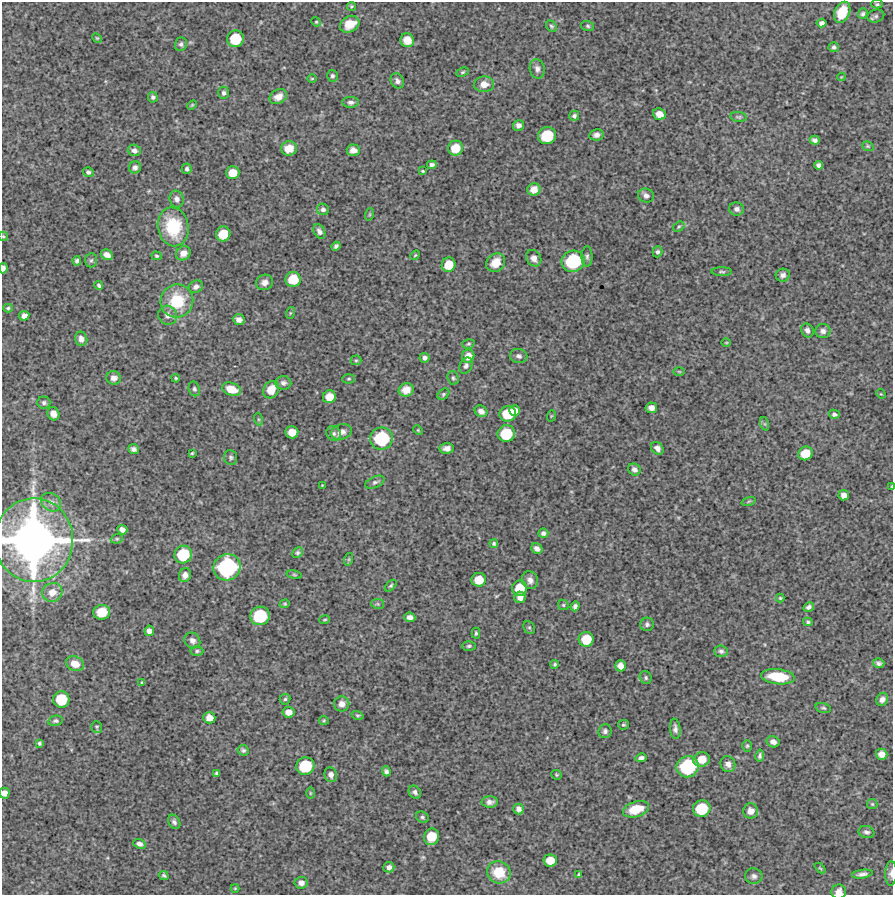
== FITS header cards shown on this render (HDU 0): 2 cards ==
NAXIS1  =                  891 /Length X axis
NAXIS2  =                  893 /Length Y axis

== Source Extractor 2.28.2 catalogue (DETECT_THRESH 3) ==
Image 891 x 893 px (HDU 0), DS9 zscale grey, 1 PNG px = 1 image px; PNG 895 x 897 px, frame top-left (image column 1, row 893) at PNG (2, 2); each listed source drawn as its Kron ellipse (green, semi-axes under 4 px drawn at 4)
Background 4410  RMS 290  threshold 870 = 3 sigma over >= 5 px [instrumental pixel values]
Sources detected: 235; all 235 listed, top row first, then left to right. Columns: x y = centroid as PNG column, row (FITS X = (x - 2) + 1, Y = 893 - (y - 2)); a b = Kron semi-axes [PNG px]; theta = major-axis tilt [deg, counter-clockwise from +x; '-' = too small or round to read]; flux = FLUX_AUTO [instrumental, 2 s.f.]
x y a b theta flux
877 4 6 4 0 2.7e+04
351 6 5 4 - 2.2e+04
842 12 11 7 66 4.6e+05
863 14 5 5 - 3.7e+04
876 16 8 6 16 4.6e+04
316 22 5 4 - 2.3e+04
821 23 5 4 - 6.2e+04
350 24 10 8 30 2.8e+05
551 26 6 5 - 3.0e+04
588 26 6 5 - 3.4e+04
97 38 5 4 - 2.2e+04
235 39 8 8 - 6.3e+05
407 40 7 6 - 2.5e+05
181 44 7 5 71 4.9e+04
834 47 5 5 - 4.4e+04
537 69 10 7 -78 8.4e+04
463 72 6 4 27 2.8e+04
332 76 6 5 - 4.2e+04
841 77 4 3 - 1.6e+04
312 79 5 3 - 1.7e+04
397 81 8 6 -58 6.9e+04
484 84 10 8 2 1.6e+05
224 93 6 5 - 4.8e+04
153 97 5 5 - 4.0e+04
278 97 9 7 28 1.5e+05
351 102 8 5 0 6.2e+04
192 105 6 3 45 2.1e+04
659 114 6 5 - 1.7e+05
574 116 5 5 - 4.7e+04
738 117 8 5 -6 3.7e+04
518 125 6 5 - 8.9e+04
596 135 7 5 10 8.0e+04
547 136 9 8 - 7.0e+05
815 140 5 4 - 6.7e+04
868 146 6 4 -21 2.5e+04
289 148 8 7 - 2.5e+05
455 148 7 7 - 3.6e+05
134 150 6 5 - 7.3e+04
353 150 6 5 - 1.1e+05
432 165 5 4 - 5.2e+04
818 165 4 4 - 5.7e+04
135 167 6 6 - 6.5e+04
187 169 5 5 - 4.3e+04
423 171 4 2 - 2.3e+04
88 172 5 5 - 4.5e+04
233 173 6 6 - 2.6e+05
534 189 6 6 - 1.9e+05
646 195 8 7 - 8.0e+04
177 199 8 7 - 8.6e+04
323 209 6 5 - 5.8e+04
737 209 7 6 - 7.6e+04
370 214 6 4 71 2.2e+04
173 227 19 15 -80 9.4e+05
679 227 6 4 35 3.1e+04
319 231 8 5 -62 6.5e+04
223 234 7 7 - 4.0e+05
3 236 5 4 - 2.4e+04
336 246 5 4 - 4.7e+04
658 252 5 5 - 4.9e+04
183 253 8 6 38 1.3e+05
107 255 6 5 - 1.1e+05
415 255 5 4 - 2.4e+04
157 256 5 4 - 2.7e+04
587 256 10 5 90 5.2e+04
534 258 9 7 -57 1.1e+05
91 260 7 6 - 4.4e+04
77 261 5 4 - 4.6e+04
573 261 11 10 - 1.3e+06
496 263 10 8 43 3.0e+05
449 265 7 7 - 3.3e+05
3 268 5 3 - 7.6e+04
722 272 10 4 -2 3.9e+04
783 275 7 6 - 7.3e+04
293 279 8 7 - 4.2e+05
265 282 8 7 - 1.1e+05
99 286 4 3 - 3.9e+04
196 287 7 6 - 6.8e+04
177 301 17 16 - 7.8e+05
8 308 5 4 - 2.9e+04
290 313 6 4 72 2.4e+04
168 315 10 9 - 1.1e+05
24 316 5 4 - 9.5e+04
239 320 6 5 - 9.5e+04
807 330 7 6 - 7.4e+04
823 331 7 7 - 7.7e+04
81 339 7 6 - 1.1e+05
726 343 5 3 - 1.7e+04
468 344 6 4 16 3.0e+04
468 356 7 6 - 1.6e+05
519 356 9 7 -13 7.5e+04
424 358 5 5 - 6.6e+04
356 360 5 5 - 2.6e+04
466 366 8 6 62 6.5e+04
679 371 6 4 -1 2.0e+04
114 378 7 6 - 9.1e+04
176 378 4 3 - 2.5e+04
453 378 7 5 -71 3.8e+04
349 379 6 4 2 2.6e+04
283 383 8 6 -5 6.9e+04
194 389 7 5 -71 4.1e+04
231 389 10 6 -19 2.5e+05
271 390 9 7 56 2.9e+05
406 390 7 6 - 1.8e+05
443 394 6 5 - 3.2e+04
881 394 5 4 - 1.8e+04
329 397 6 6 - 2.2e+05
44 403 6 6 - 4.7e+04
651 408 6 5 - 1.1e+05
515 410 5 5 - 1.3e+05
481 411 6 5 - 8.5e+04
53 414 7 6 - 1.3e+05
508 414 8 7 - 4.9e+05
834 414 5 4 - 5.0e+04
551 416 6 3 71 1.6e+04
258 419 6 4 -71 2.4e+04
765 424 7 4 -71 3.4e+04
418 430 5 3 - 1.9e+04
292 432 6 6 - 2.1e+05
342 432 11 7 14 1.3e+05
334 434 8 7 - 6.1e+04
506 434 8 8 - 6.7e+05
381 439 11 11 - 1.2e+06
447 448 7 5 4 9.2e+04
657 448 7 5 -46 8.0e+04
134 449 5 4 - 6.4e+04
192 453 3 2 - 2.1e+04
805 453 7 6 - 3.5e+05
231 458 7 6 - 4.5e+04
634 469 6 5 - 8.0e+04
375 482 10 5 26 5.4e+04
322 485 2 2 - 1.2e+04
892 486 3 2 - 1.6e+04
844 495 5 5 - 1.1e+05
749 501 7 3 19 2.1e+04
51 502 11 8 -36 1.1e+05
122 530 5 4 - 8.1e+04
543 533 5 4 - 6.2e+04
117 539 6 4 20 2.8e+04
34 540 42 39 89 1.2e+07
494 543 4 4 - 3.1e+04
537 548 6 5 - 8.5e+04
297 553 5 4 - 3.8e+04
183 554 9 8 - 7.4e+05
349 559 6 4 72 2.6e+04
227 567 14 13 - 2.2e+06
185 575 7 6 - 1.0e+05
294 575 8 4 -9 2.4e+04
479 580 7 7 - 3.0e+05
530 580 9 8 - 1.0e+05
391 586 7 4 44 3.3e+04
520 588 7 7 - 3.8e+05
52 592 10 9 - 2.0e+05
520 597 6 5 - 1.2e+05
780 598 4 4 - 2.3e+04
285 604 5 4 - 2.4e+04
378 604 7 5 -11 3.1e+04
563 605 6 5 - 2.9e+04
575 606 5 4 - 5.1e+04
809 607 6 4 30 4.8e+04
102 612 8 7 - 4.3e+05
260 616 10 9 - 9.6e+05
410 617 5 4 - 8.0e+04
325 620 5 3 - 2.2e+04
808 622 4 3 - 3.0e+04
647 624 6 6 - 5.2e+04
529 627 7 5 -52 3.0e+04
149 631 5 4 - 8.7e+04
476 633 5 3 - 2.8e+04
586 639 7 7 - 4.4e+05
192 640 8 7 - 9.2e+04
469 646 7 5 2 3.8e+04
197 651 6 5 - 3.4e+04
721 651 7 5 -3 5.2e+04
879 663 6 4 -17 5.5e+04
75 664 9 7 -25 2.1e+05
555 664 4 4 - 3.1e+04
620 666 5 5 - 1.4e+05
778 677 17 7 -6 6.5e+05
646 678 6 5 - 4.0e+04
142 683 4 3 - 2.1e+04
61 699 8 8 - 6.1e+05
285 699 5 5 - 3.5e+04
882 700 7 5 54 9.9e+04
342 704 7 7 - 1.2e+05
823 708 8 4 -15 3.3e+04
288 712 6 5 - 1.3e+05
358 715 6 4 -17 2.5e+04
209 718 6 5 - 1.7e+05
324 720 5 4 - 2.2e+04
56 721 7 5 14 4.3e+04
623 725 5 5 - 2.9e+04
97 727 6 5 - 2.8e+04
675 729 10 5 -84 7.0e+04
605 731 7 6 - 5.8e+04
773 742 7 5 -17 1.0e+05
39 743 3 3 - 3.1e+04
747 746 6 5 - 2.9e+04
243 750 6 5 - 4.1e+04
882 754 6 5 - 1.4e+05
760 756 6 3 80 4.4e+04
641 758 5 4 - 5.4e+04
702 759 8 7 - 2.7e+05
728 764 8 7 - 9.3e+04
305 766 9 8 - 7.8e+05
688 767 11 10 - 1.3e+06
386 771 5 4 - 4.6e+04
217 773 4 3 - 3.3e+04
331 775 7 6 - 8.6e+04
556 775 5 4 - 2.5e+04
415 792 7 5 -54 6.1e+04
4 793 5 5 - 1.2e+05
310 793 5 3 - 1.9e+04
490 802 8 5 0 7.9e+04
872 804 5 5 - 2.6e+04
519 809 5 5 - 7.1e+04
636 809 13 7 18 4.1e+05
702 809 9 8 - 6.8e+05
751 811 7 7 - 1.3e+05
422 817 6 5 - 3.9e+04
174 822 8 5 -60 5.6e+04
866 832 8 6 -14 5.8e+04
431 837 8 7 - 4.4e+05
140 844 6 4 -24 6.6e+04
550 860 6 6 - 2.6e+05
389 867 5 5 - 7.7e+04
820 868 6 3 -44 2.2e+04
499 872 12 11 - 4.7e+05
891 873 12 6 87 7.6e+04
862 874 10 4 8 7.2e+04
164 875 5 4 - 3.5e+04
579 875 4 3 - 2.6e+04
754 876 9 7 -9 7.4e+04
301 883 6 6 - 1.1e+05
235 888 4 4 - 1.8e+04
839 892 7 7 - 1.3e+05
At the frame edge (FLAGS 8, measured only in part): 7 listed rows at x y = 3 236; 3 268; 892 486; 34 540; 4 793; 891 873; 839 892